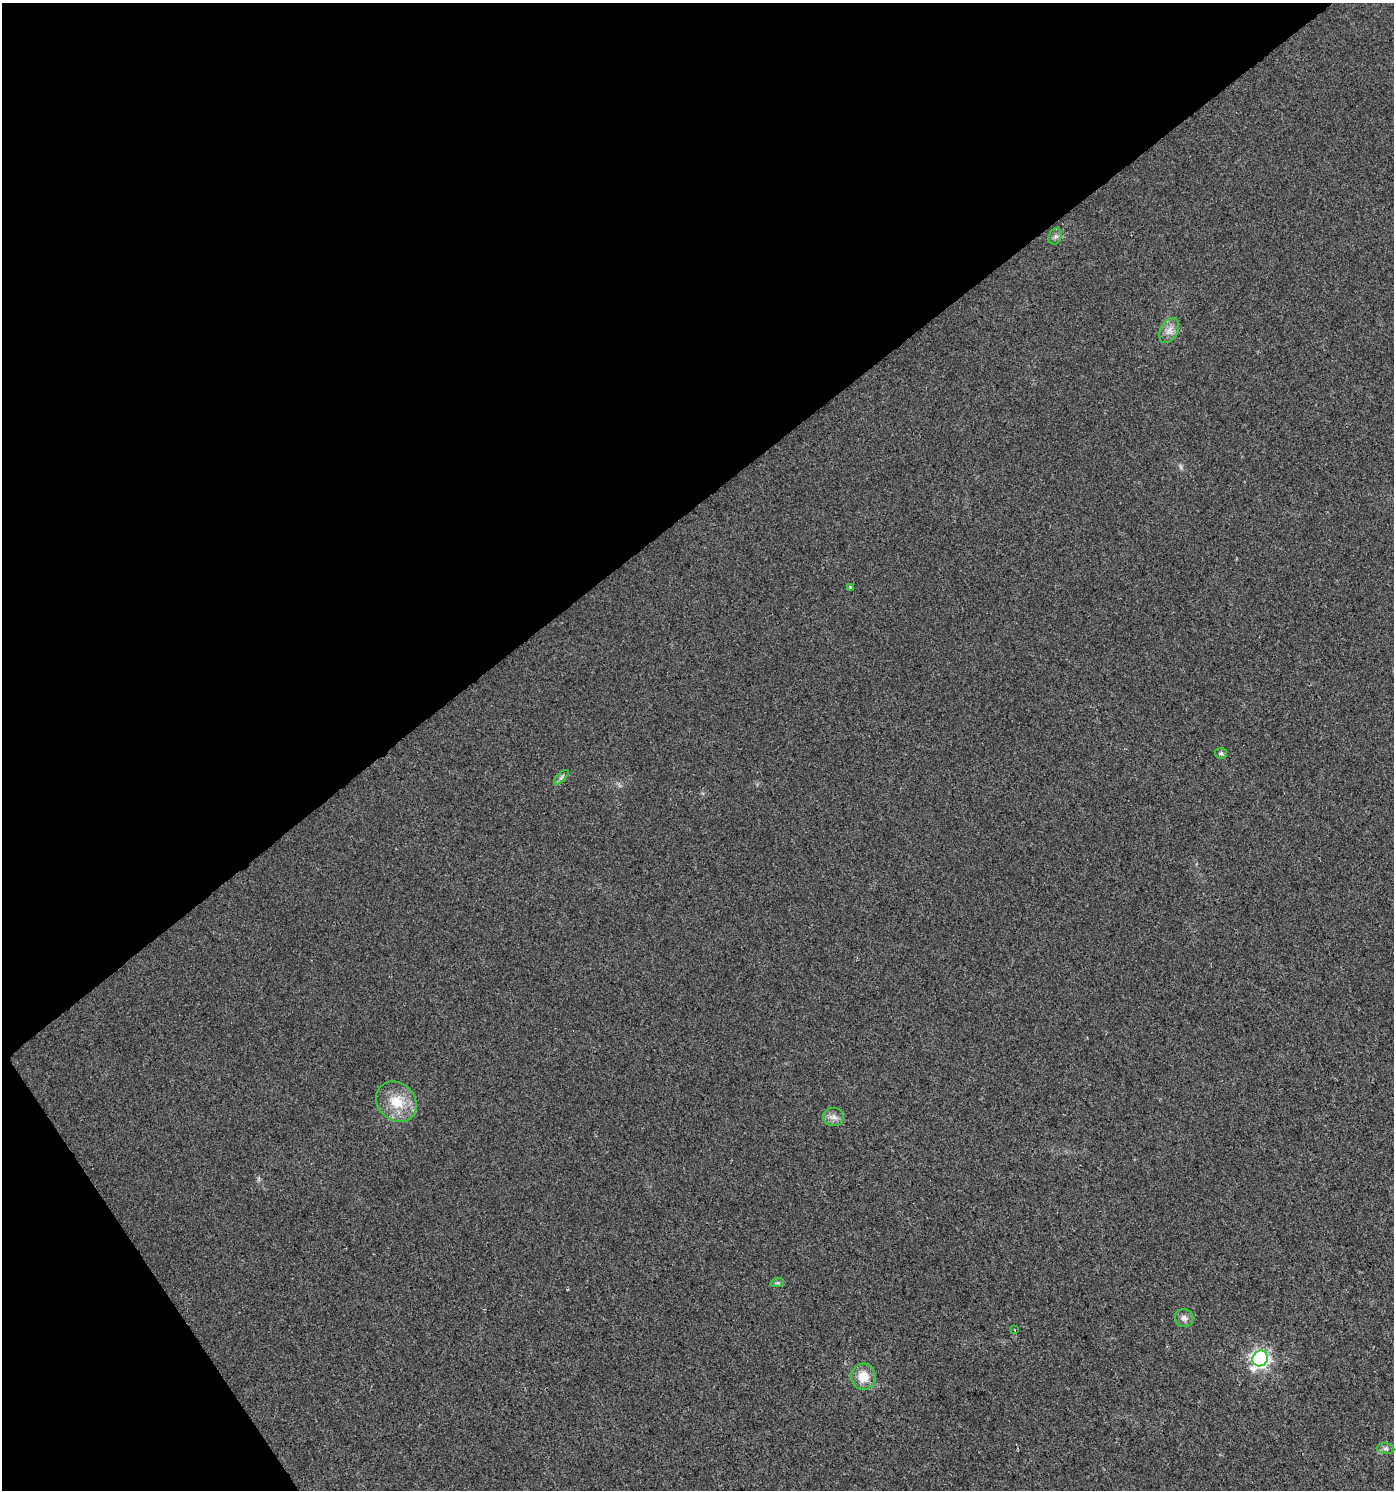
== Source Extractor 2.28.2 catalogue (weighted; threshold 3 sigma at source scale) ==
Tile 5 of 4 x 4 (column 1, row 2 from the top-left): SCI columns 193-1584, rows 2977-4464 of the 5888 x 5956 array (HDU 1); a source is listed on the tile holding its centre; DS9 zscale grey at full resolution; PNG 1396 x 1492 px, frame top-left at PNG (2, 3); each listed source drawn as its Kron ellipse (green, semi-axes under 4 px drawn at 4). Shown black and unused: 37% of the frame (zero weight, under 2 of 3 exposures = <1% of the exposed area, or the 3 px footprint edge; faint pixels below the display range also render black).
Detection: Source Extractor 2.28.2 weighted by HDU 2 'WHT'; one run over the whole footprint, this tile lists its part. Background 0.0154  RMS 0.0057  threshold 0.0256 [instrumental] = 3 sigma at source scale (4.5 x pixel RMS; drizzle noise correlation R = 1.50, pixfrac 1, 0.0396/0.0396 arcsec/px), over >= 5 px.
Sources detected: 13; all 13 listed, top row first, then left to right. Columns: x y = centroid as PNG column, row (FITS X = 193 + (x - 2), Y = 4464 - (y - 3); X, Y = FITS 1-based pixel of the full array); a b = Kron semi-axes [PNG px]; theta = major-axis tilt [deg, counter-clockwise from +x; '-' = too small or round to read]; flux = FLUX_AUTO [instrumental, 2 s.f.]
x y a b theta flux
1055 236 8 6 69 1.7
1169 331 13 8 63 4
850 587 3 3 - 0.69
1221 753 6 5 - 1
561 777 9 3 45 1.1
396 1102 22 18 -45 15
833 1117 10 9 - 3.1
777 1283 6 4 17 0.81
1184 1318 9 9 - 2.7
1015 1330 4 2 - 0.43
1260 1358 8 7 - 170
863 1377 13 12 - 9.2
1386 1449 8 5 -6 1.5